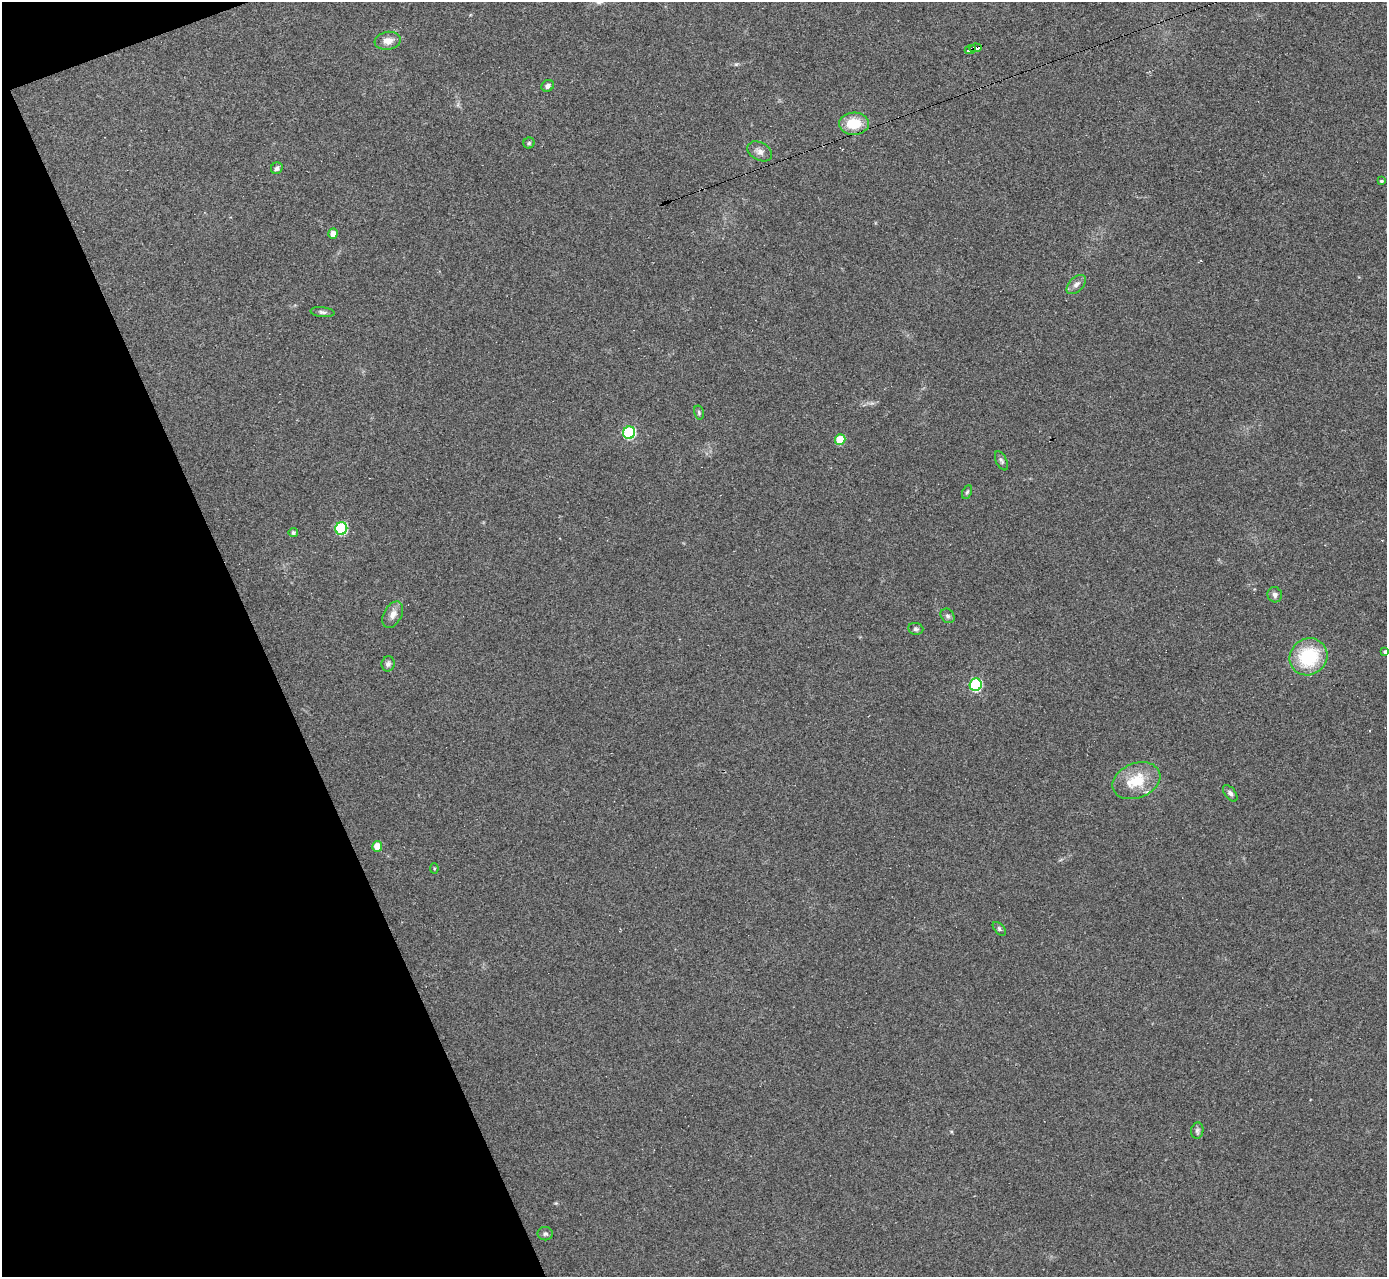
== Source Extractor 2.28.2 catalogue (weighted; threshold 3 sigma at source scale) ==
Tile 5 of 4 x 4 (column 1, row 2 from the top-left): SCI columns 4-1388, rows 2701-3975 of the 5544 x 5527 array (HDU 1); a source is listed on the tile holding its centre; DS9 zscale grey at full resolution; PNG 1389 x 1279 px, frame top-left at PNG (2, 2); each listed source drawn as its Kron ellipse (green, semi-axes under 4 px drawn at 4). Shown black and unused: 19% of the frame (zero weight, under 2 of 3 exposures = <1% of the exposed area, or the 3 px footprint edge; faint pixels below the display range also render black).
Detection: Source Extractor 2.28.2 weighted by HDU 2 'WHT'; one run over the whole footprint, this tile lists its part. Background 0.0836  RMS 0.0078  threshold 0.035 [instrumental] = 3 sigma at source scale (4.5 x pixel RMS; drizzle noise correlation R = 1.50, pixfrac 1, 0.05/0.05 arcsec/px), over >= 5 px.
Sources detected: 36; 2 cosmic-ray / hot-pixel residue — neither listed nor drawn; the other 34 listed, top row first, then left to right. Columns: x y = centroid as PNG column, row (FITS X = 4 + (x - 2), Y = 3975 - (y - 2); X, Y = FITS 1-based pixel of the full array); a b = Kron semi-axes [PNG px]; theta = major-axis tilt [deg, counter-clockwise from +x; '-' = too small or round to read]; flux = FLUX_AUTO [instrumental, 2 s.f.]
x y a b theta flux
388 41 13 9 9 6.3
975 48 6 3 6 50
970 50 5 4 - 50
548 86 6 5 - 2.8
854 124 15 11 3 20
529 143 5 5 - 1.4
760 151 13 9 -28 4.3
277 168 6 5 - 2.1
1381 181 3 3 - 1
333 234 5 4 - 5.5
1076 284 12 7 44 4
323 312 12 5 -6 2.1
699 413 7 5 -76 1.3
629 433 6 6 - 87
840 439 5 5 - 24
1001 461 10 5 -63 2
967 492 7 4 62 1.3
341 528 6 6 - 73
293 533 4 4 - 1.6
1275 595 8 7 - 2.8
393 615 14 9 61 5.3
948 616 8 6 -49 1.9
916 629 8 6 -6 1.7
1385 652 4 3 - 1.9
1308 657 19 18 - 47
388 664 7 6 - 2.4
976 685 6 6 - 83
1136 781 25 17 21 23
1230 793 9 5 -52 2.4
377 846 5 5 - 11
434 868 5 4 - 0.9
999 929 8 5 -46 1.6
1197 1131 8 6 82 1.9
545 1234 7 6 - 1.9
Overlapping masked pixels (flux is a lower limit): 2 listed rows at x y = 975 48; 970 50
Isophote crosses this tile's border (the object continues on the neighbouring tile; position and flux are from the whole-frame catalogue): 1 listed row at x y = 1385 652